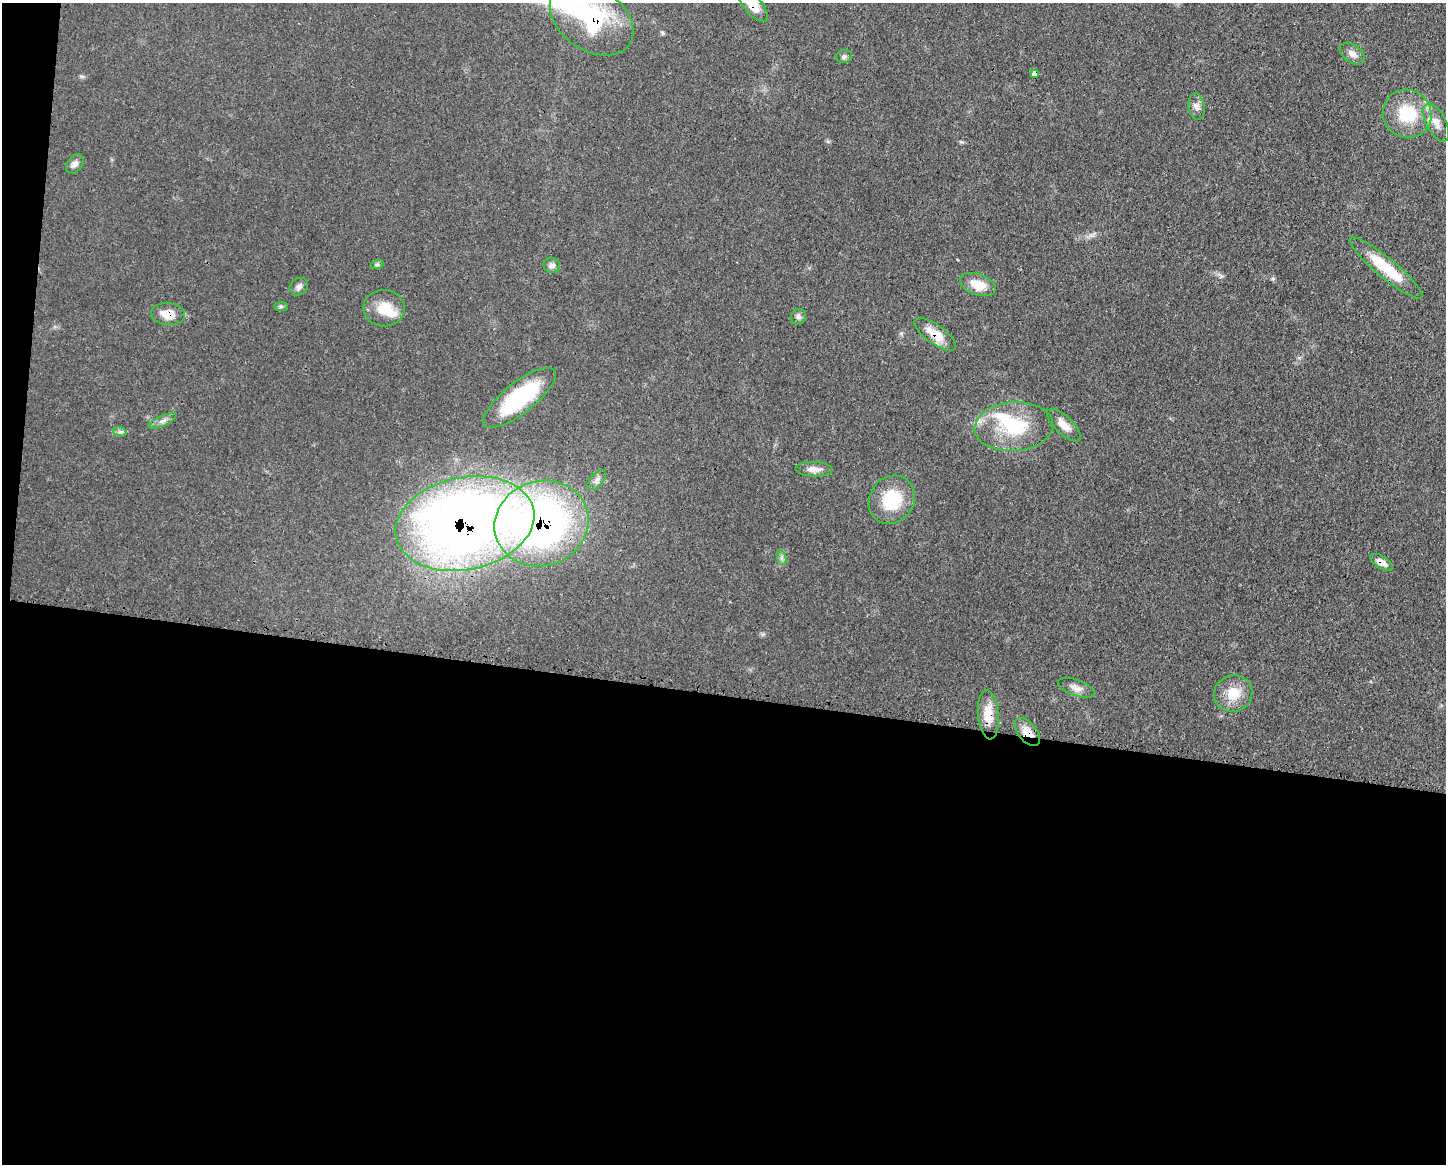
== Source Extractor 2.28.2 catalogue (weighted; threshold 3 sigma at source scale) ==
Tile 10 of 3 x 4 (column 1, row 4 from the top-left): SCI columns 115-1558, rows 3-1164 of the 4669 x 4656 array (HDU 1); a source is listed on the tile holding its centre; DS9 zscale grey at full resolution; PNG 1448 x 1166 px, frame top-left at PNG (2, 3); each listed source drawn as its Kron ellipse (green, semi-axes under 4 px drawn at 4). Shown black and unused: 42% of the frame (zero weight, under 3 of 4 exposures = <1% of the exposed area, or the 3 px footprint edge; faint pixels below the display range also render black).
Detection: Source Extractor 2.28.2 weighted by HDU 2 'WHT'; one run over the whole footprint, this tile lists its part. Background 0.0609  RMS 0.0043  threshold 0.0192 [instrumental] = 3 sigma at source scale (4.5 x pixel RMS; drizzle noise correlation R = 1.50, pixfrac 1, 0.05/0.05 arcsec/px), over >= 5 px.
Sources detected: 37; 1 inside a brighter object's white glare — neither listed nor drawn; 1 inside a brighter listed object's ellipse — not listed separately; the other 35 listed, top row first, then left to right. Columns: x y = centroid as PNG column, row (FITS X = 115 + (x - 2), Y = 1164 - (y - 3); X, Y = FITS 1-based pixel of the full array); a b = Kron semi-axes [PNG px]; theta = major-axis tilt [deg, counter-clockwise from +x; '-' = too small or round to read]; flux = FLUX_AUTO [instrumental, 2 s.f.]
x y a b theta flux
753 5 21 8 -50 7.7
592 19 46 31 -35 45
1352 54 14 8 -36 2.9
844 56 8 6 12 1.1
1035 74 4 3 - 24
1197 107 13 8 -83 2.3
1407 114 25 23 -39 20
1436 123 21 9 -62 4.6
75 164 11 7 53 2.1
377 265 7 4 18 0.65
552 265 8 7 - 1.9
1386 268 46 10 -40 17
978 285 18 10 -20 7.7
299 287 10 8 40 1.8
281 306 7 4 0 0.81
384 308 20 18 -2 9.4
168 314 17 11 -5 6.2
798 317 8 7 - 1.3
935 334 24 9 -35 8.4
520 398 44 15 38 36
162 421 15 5 24 2
1064 425 21 9 -44 5.6
1014 426 39 24 4 26
120 432 7 4 -18 0.98
814 469 18 7 -3 3.6
597 480 12 6 49 1.9
892 500 25 22 56 19
542 523 48 42 19 200
465 524 70 46 11 460
782 558 7 4 -72 1.1
1382 562 13 6 -31 3
1076 688 19 8 -20 3
1233 694 19 18 - 9.6
988 715 24 10 -85 8.5
1027 732 16 9 -50 5.6
Overlapping masked pixels (flux is a lower limit): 10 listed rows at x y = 753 5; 592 19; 1386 268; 168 314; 935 334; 542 523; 465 524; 1382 562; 988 715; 1027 732
Isophote crosses this tile's border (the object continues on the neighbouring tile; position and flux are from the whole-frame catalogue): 2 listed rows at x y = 753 5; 592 19